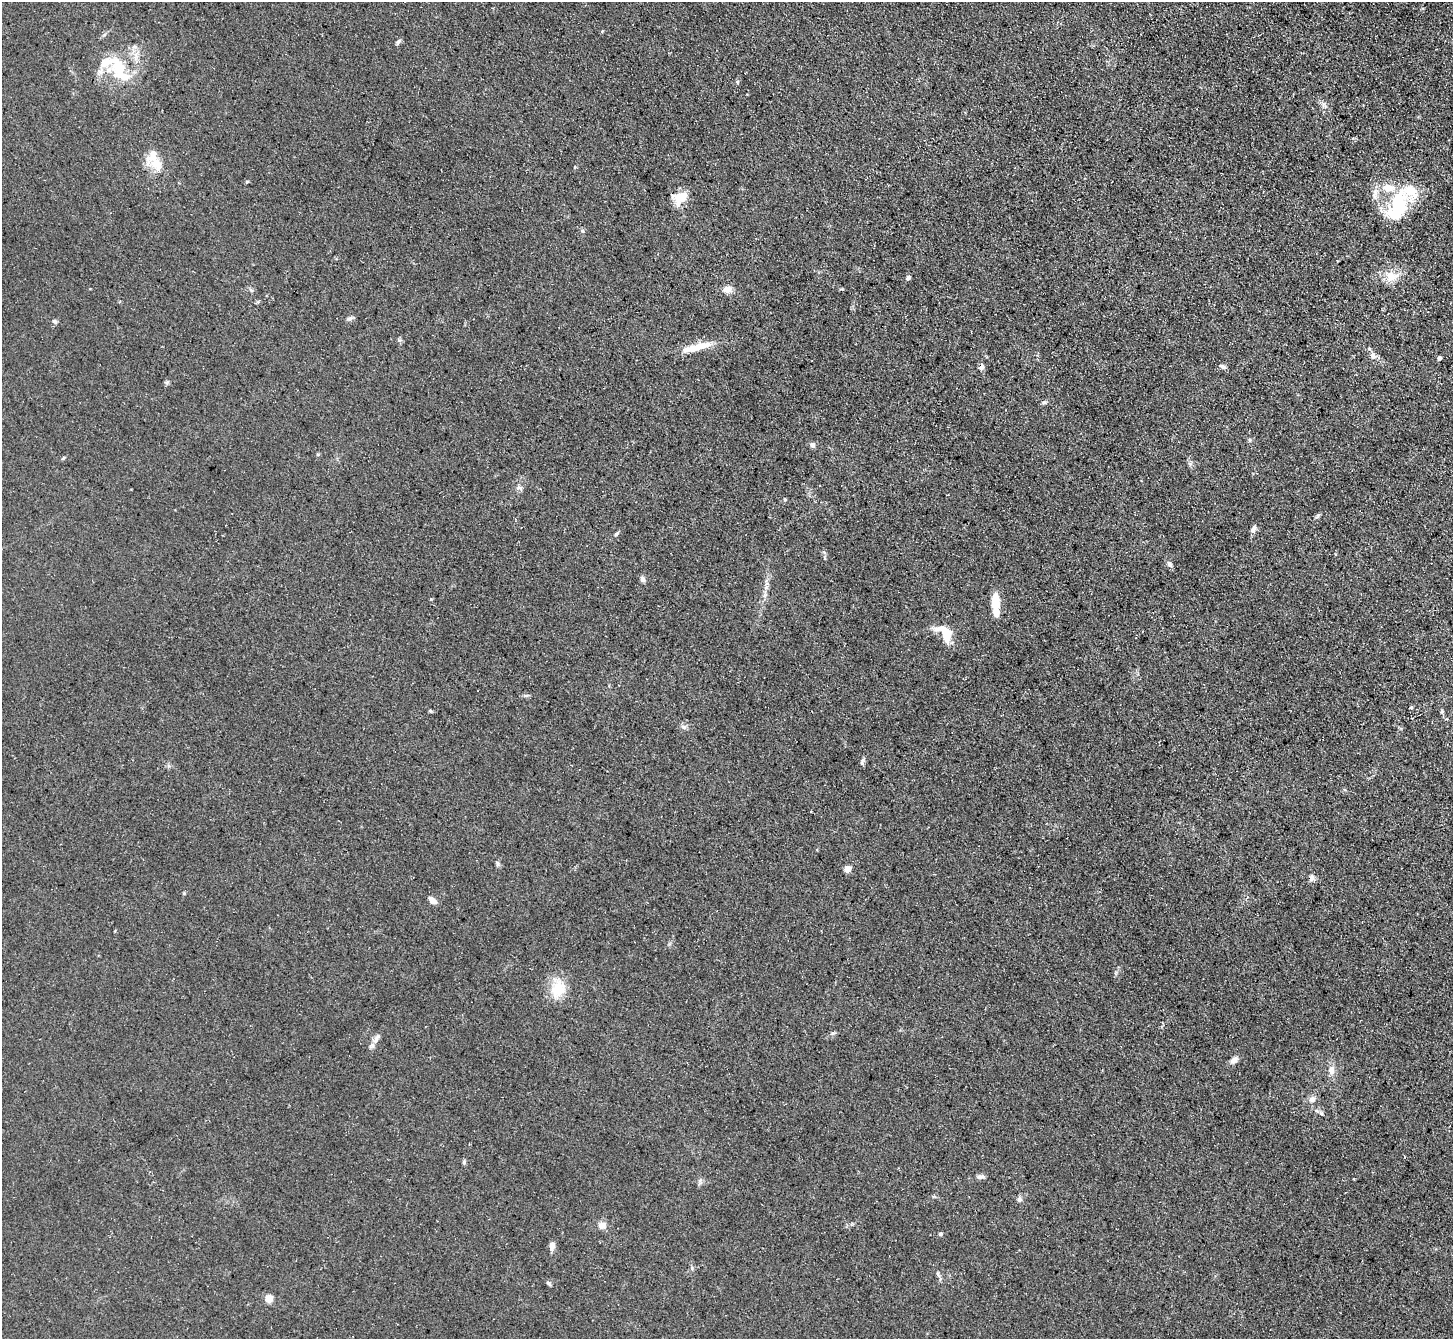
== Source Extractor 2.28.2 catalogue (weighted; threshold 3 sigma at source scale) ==
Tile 10 of 4 x 4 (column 2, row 3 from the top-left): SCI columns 1454-2904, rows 1493-2829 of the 5807 x 5798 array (HDU 1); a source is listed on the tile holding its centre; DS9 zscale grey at full resolution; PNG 1455 x 1341 px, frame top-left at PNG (2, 2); no overlay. Shown black and unused: <1% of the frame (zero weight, under 3 of 5 exposures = <1% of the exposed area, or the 3 px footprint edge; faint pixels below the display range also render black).
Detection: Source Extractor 2.28.2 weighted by HDU 2 'WHT'; one run over the whole footprint, this tile lists its part. Background 0.0741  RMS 0.0085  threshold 0.0383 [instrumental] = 3 sigma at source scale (4.5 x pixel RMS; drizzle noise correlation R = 1.50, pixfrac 1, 0.05/0.05 arcsec/px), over >= 5 px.
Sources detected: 62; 1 inside a brighter object's white glare — not listed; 4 inside a brighter listed object's ellipse — not listed separately; the other 57 listed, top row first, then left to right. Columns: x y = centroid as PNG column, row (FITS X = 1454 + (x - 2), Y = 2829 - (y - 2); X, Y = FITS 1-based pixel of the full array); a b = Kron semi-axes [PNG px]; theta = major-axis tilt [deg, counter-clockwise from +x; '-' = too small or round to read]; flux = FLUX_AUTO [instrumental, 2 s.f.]
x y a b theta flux
398 41 8 5 47 1.8
120 68 31 25 69 39
737 82 6 4 73 1.1
1324 105 8 5 -60 2.5
154 160 31 17 -66 20
247 181 5 3 - 0.84
1410 192 42 24 14 36
680 197 17 12 49 16
1399 210 25 13 29 39
582 230 6 4 -1 1.3
1391 276 19 16 -14 14
908 278 6 5 - 2.2
727 289 12 9 4 5.7
251 290 6 4 -19 1.3
350 318 9 5 27 2.2
54 321 7 5 -27 1.5
701 346 51 8 15 18
1373 356 10 8 -57 4.3
1439 358 4 4 - 2.4
981 367 8 6 79 3.6
1222 367 8 5 -23 2.7
1044 402 6 5 - 1.5
1250 440 5 5 - 1.3
812 445 7 6 - 3
1190 464 6 5 - 1.9
519 488 8 6 -29 2.5
1318 516 8 5 70 1.6
1253 529 11 6 61 3.3
616 534 6 5 - 1.5
1169 564 9 6 -55 2.6
642 579 8 6 -65 2.7
995 604 21 7 -88 23
945 633 19 11 -51 25
525 696 8 4 0 1.6
1411 707 5 3 - 0.89
430 710 5 4 - 1
684 727 8 5 -31 2.1
862 762 10 5 77 1.9
497 863 8 5 -61 1.7
847 869 5 5 - 13
1312 878 9 6 79 3.1
432 900 11 7 -41 4.5
558 989 25 20 72 22
376 1039 17 6 56 4.9
1234 1060 10 7 41 4.4
1331 1070 13 9 87 5.9
1312 1099 8 8 - 4.4
1321 1113 6 4 -44 1.4
464 1162 6 5 - 1.5
980 1177 11 6 10 2.8
1019 1199 7 6 - 2.5
602 1225 11 9 4 5.1
940 1234 5 4 - 1.4
552 1246 10 6 84 4.9
938 1274 6 4 -71 1.4
548 1283 7 5 -23 1.6
269 1298 5 5 - 21
Overlapping masked pixels (flux is a lower limit): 1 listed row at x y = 981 367